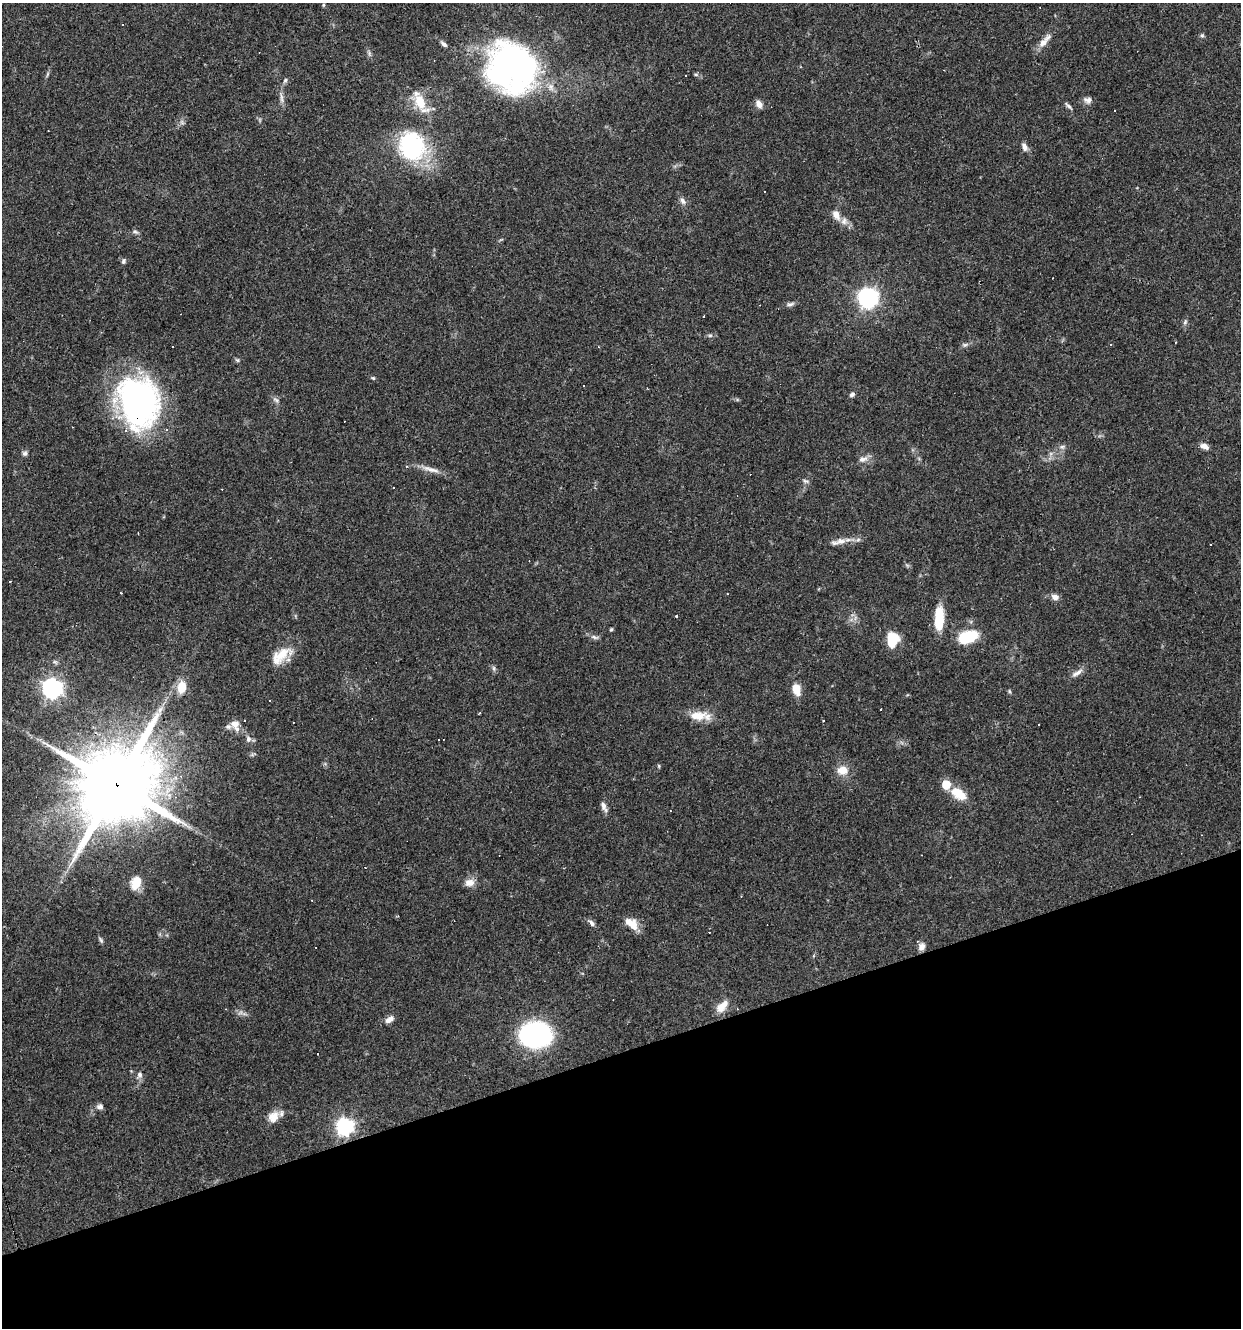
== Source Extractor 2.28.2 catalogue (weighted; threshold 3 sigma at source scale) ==
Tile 14 of 4 x 4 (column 2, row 4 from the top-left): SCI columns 1347-2585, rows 1-1326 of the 5119 x 5304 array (HDU 1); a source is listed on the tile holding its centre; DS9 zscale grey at full resolution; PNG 1243 x 1330 px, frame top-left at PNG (2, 3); no overlay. Shown black and unused: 21% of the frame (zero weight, under 3 of 4 exposures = <1% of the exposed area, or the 3 px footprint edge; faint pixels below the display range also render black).
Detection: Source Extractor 2.28.2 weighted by HDU 2 'WHT'; one run over the whole footprint, this tile lists its part. Background 0.101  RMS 0.0052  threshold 0.0234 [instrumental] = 3 sigma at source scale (4.5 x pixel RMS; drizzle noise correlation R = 1.50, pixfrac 1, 0.0396/0.0396 arcsec/px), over >= 5 px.
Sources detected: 119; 2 too faint to see at this stretch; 3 inside a brighter object's white glare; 25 cosmic-ray / hot-pixel residue — not listed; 6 inside a brighter listed object's ellipse — not listed separately; the other 83 listed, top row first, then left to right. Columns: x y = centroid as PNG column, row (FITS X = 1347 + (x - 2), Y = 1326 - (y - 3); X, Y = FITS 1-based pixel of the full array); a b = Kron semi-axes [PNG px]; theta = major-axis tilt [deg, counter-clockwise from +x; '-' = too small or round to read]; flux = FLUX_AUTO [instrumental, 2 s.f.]
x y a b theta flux
323 5 5 3 - 0.53
122 25 3 2 - 0.65
1202 35 6 5 - 0.87
1044 41 24 7 49 4.9
444 44 10 5 -38 1.6
519 72 69 39 2 150
47 74 9 3 76 0.97
686 75 3 2 - 0.53
696 75 6 4 -19 0.77
285 80 6 5 - 0.96
281 98 18 4 -86 2.5
1088 100 11 8 -9 2.4
420 102 22 12 -67 13
759 104 10 7 -56 3
1069 106 13 4 -43 1.4
182 122 7 4 -89 1.2
412 147 32 26 -61 62
1024 147 11 7 -68 2.6
683 201 10 7 -61 2.2
836 215 13 8 -64 4.4
135 232 9 5 -18 1.2
123 261 7 6 - 1.2
868 298 7 7 - 260
790 304 11 5 6 1.6
1185 322 8 5 65 1.1
710 335 6 5 - 0.95
1175 342 3 2 - 0.45
965 345 9 6 10 1.4
237 360 7 5 -22 0.91
373 378 5 4 - 0.67
852 395 6 5 - 1.4
276 400 10 6 -43 1.7
138 402 51 40 -75 150
1204 446 10 6 -22 3
1062 447 9 5 3 1.6
25 453 7 6 - 1.5
863 459 14 8 15 3.3
430 469 31 6 -17 5.1
806 481 9 5 -18 1.2
858 539 7 4 20 1.1
841 541 17 9 0 4.5
1210 545 3 3 - 1.4
907 565 7 4 -19 0.8
9 582 3 2 - 0.45
120 593 3 2 - 0.5
1055 597 7 6 - 3.4
677 616 3 3 - 2.1
939 618 26 9 88 14
611 629 5 4 - 0.65
594 637 11 5 -26 1.6
967 637 20 11 19 21
893 639 13 10 84 17
281 655 33 15 36 13
494 668 8 4 -82 1.1
1076 673 15 7 31 3
182 687 15 10 80 8.2
52 688 8 7 - 250
796 689 14 9 -78 6.7
1009 691 6 3 -71 0.68
881 709 2 2 - 0.27
698 716 27 12 5 9.3
824 721 3 3 - 1.5
235 724 12 11 - 4.1
248 739 9 7 -77 2
842 770 15 11 2 6.4
117 785 23 20 79 7500
946 785 6 5 - 18
958 794 21 11 -31 11
604 807 14 6 -63 2.6
136 882 12 9 66 9.8
470 883 13 10 9 4.1
592 923 10 5 -47 1.8
633 925 16 9 -84 5.6
101 940 9 4 -61 1
921 947 10 8 76 2.7
722 1006 19 10 46 6.3
225 1009 4 3 - 0.31
389 1019 12 6 33 3
535 1034 27 21 2 93
139 1075 9 7 82 2.1
100 1106 8 7 - 1.9
273 1117 16 11 65 6.5
345 1126 7 7 - 170
Overlapping masked pixels (flux is a lower limit): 2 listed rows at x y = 138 402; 117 785